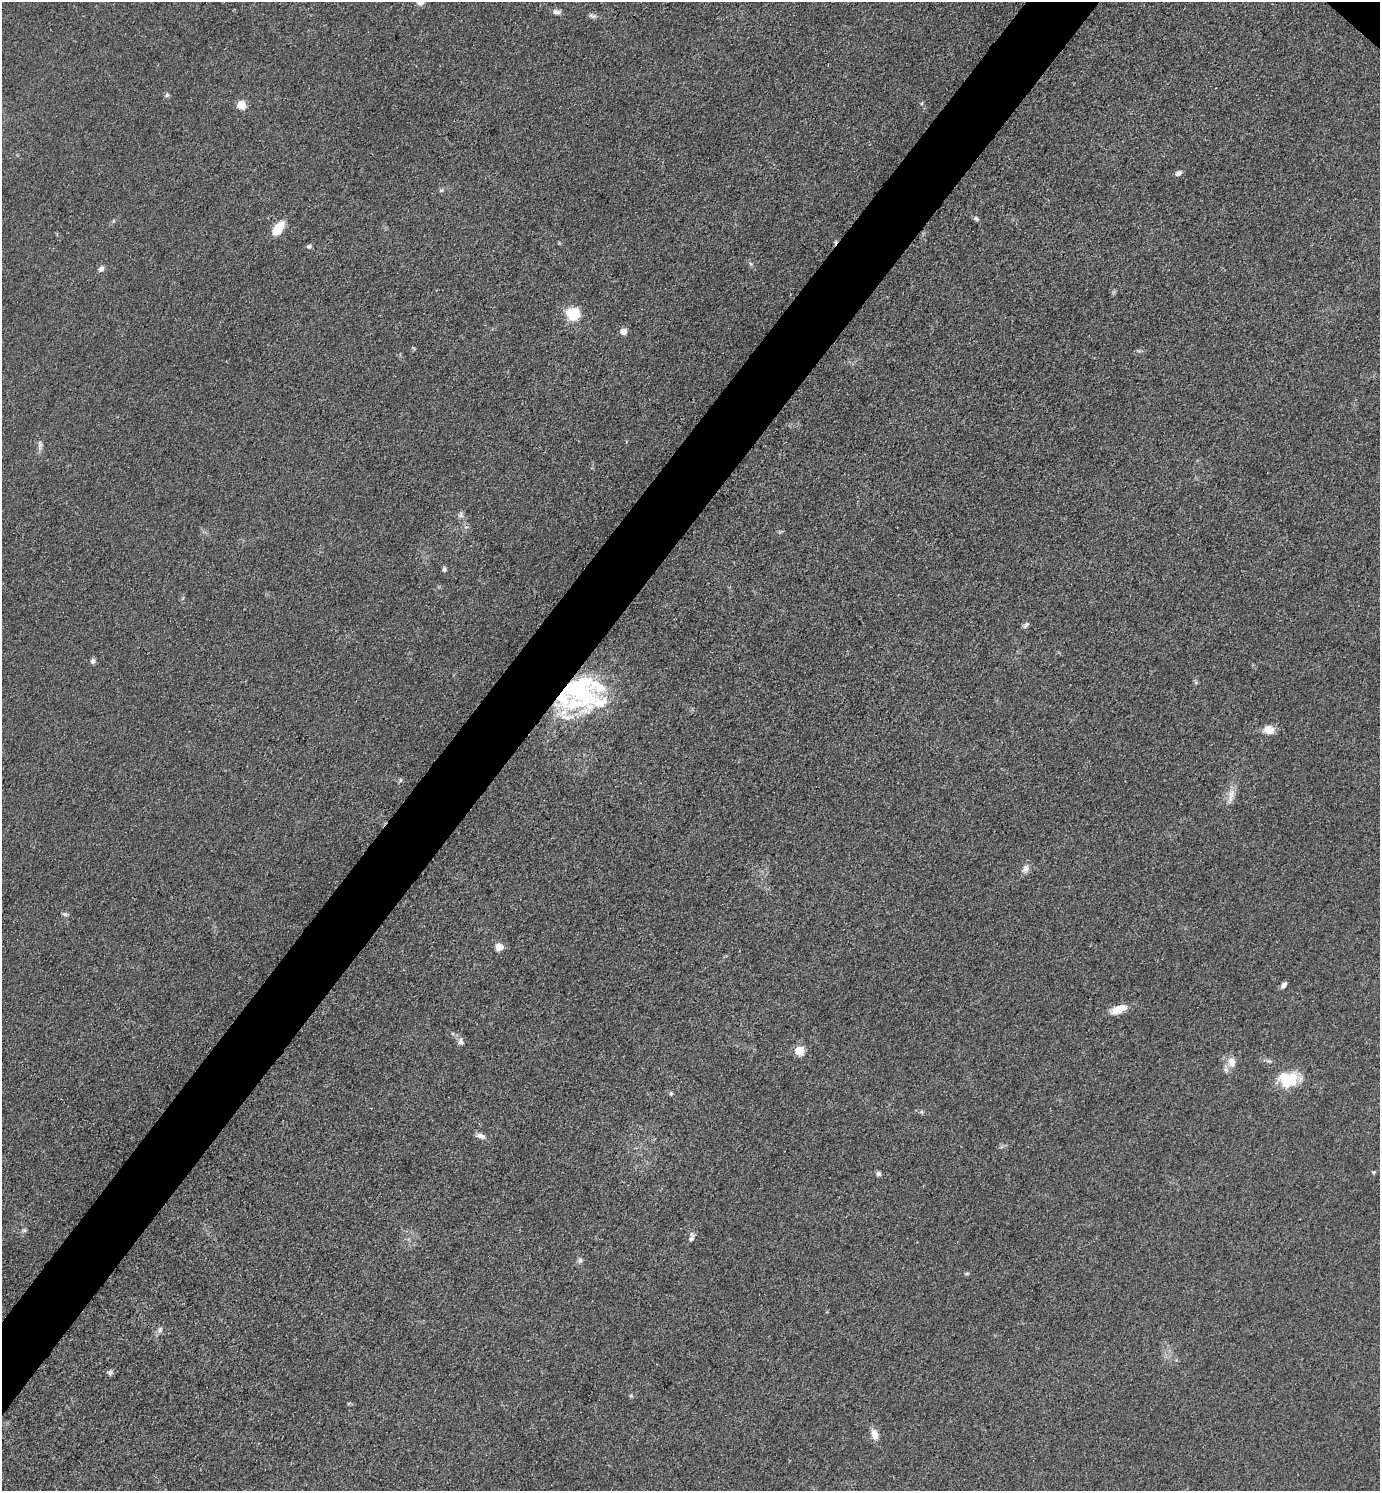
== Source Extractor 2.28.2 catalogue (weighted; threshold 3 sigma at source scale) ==
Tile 7 of 4 x 4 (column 3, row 2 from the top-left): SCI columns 3051-4428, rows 2979-4467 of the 5960 x 5956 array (HDU 1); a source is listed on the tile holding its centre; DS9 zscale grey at full resolution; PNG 1382 x 1493 px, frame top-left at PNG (2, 2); no overlay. Shown black and unused: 5% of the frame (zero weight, under 3 of 4 exposures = <1% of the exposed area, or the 3 px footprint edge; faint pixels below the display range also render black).
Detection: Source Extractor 2.28.2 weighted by HDU 2 'WHT'; one run over the whole footprint, this tile lists its part. Background 0.0432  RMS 0.0051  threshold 0.0231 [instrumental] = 3 sigma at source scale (4.5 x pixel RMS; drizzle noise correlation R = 1.50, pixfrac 1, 0.05/0.05 arcsec/px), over >= 5 px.
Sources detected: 50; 2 inside a brighter object's white glare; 1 cosmic-ray / hot-pixel residue — not listed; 4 inside a brighter listed object's ellipse — not listed separately; the other 43 listed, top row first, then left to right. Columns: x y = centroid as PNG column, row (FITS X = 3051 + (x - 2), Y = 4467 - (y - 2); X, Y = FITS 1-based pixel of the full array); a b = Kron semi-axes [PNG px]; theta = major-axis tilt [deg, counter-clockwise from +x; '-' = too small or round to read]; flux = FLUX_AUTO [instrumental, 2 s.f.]
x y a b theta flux
556 12 10 6 -9 1.9
592 16 11 5 -25 1.4
167 95 6 6 - 0.97
922 103 5 3 - 0.52
241 105 5 5 - 19
1179 173 8 5 32 1.7
441 190 6 4 1 0.77
976 218 8 5 -62 0.92
278 228 17 9 54 9.3
309 246 6 5 - 1.1
101 269 8 6 59 1.8
573 314 7 6 - 45
623 332 5 5 - 5.6
40 445 14 5 -85 1.9
461 515 10 4 77 1.2
444 569 7 5 -82 1
1026 625 8 5 56 1.2
93 661 7 6 - 1.4
580 694 37 32 -41 47
1269 730 13 10 -12 5.3
1231 794 15 10 59 4.5
1025 869 12 8 66 2.6
65 914 7 5 -18 1
499 947 8 8 - 4.2
1284 985 7 5 55 2.1
1118 1009 20 9 22 6.9
460 1041 9 7 88 1.8
799 1051 6 5 - 26
1232 1062 13 11 -82 4.8
1290 1078 30 16 -5 15
671 1094 5 5 - 0.73
922 1112 6 4 -70 0.68
480 1136 12 6 -18 2.3
1373 1172 5 4 - 0.57
878 1174 7 6 - 1.2
24 1230 6 5 - 0.87
691 1239 9 6 33 1.4
580 1260 7 6 - 1.3
967 1273 6 4 19 0.64
160 1330 8 6 75 1.5
110 1372 8 6 65 1.2
631 1396 6 4 -19 0.62
874 1434 14 8 -71 4.1
Overlapping masked pixels (flux is a lower limit): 1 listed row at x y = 580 694